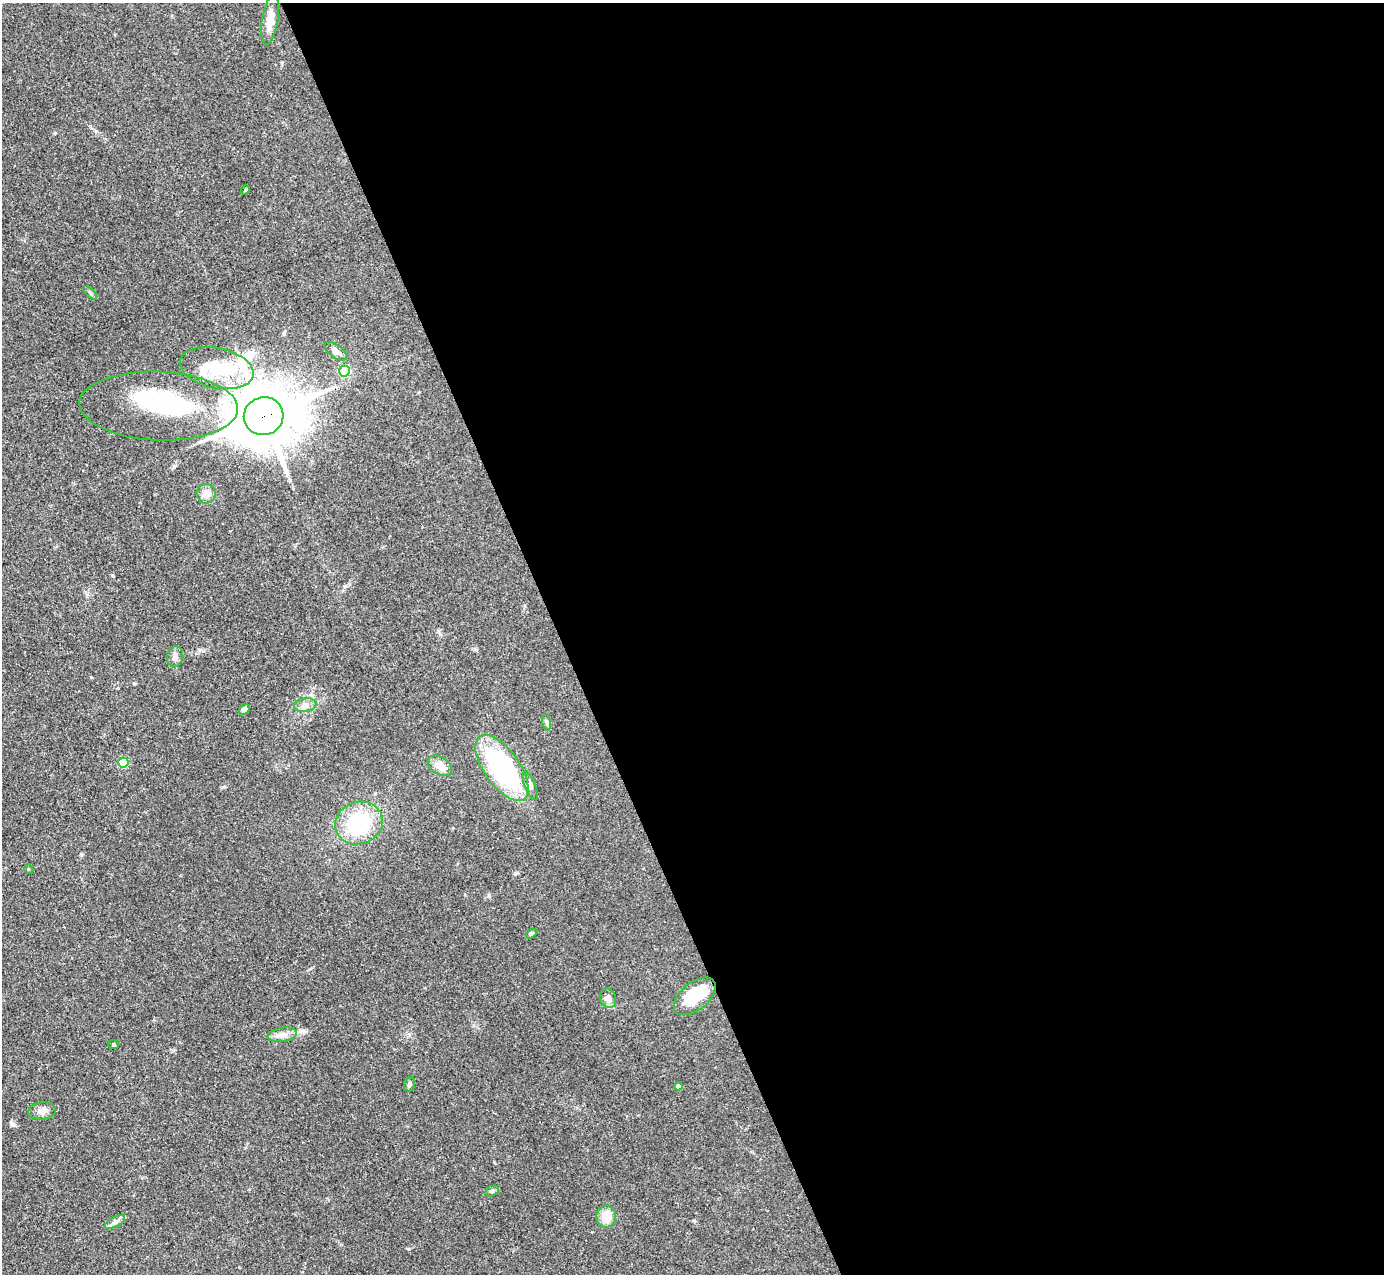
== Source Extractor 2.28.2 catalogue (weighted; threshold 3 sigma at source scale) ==
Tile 8 of 4 x 4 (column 4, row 2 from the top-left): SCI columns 4147-5528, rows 2825-4096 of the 5531 x 5521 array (HDU 1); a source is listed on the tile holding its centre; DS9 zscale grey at full resolution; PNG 1386 x 1276 px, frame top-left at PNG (2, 3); each listed source drawn as its Kron ellipse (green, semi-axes under 4 px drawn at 4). Shown black and unused: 60% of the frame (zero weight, under 3 of 4 exposures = <1% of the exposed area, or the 3 px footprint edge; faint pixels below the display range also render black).
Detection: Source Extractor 2.28.2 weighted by HDU 2 'WHT'; one run over the whole footprint, this tile lists its part. Background 0.106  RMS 0.0066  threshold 0.0298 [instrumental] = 3 sigma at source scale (4.5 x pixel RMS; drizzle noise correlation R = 1.50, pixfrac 1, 0.05/0.05 arcsec/px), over >= 5 px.
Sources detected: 33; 1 inside a brighter object's white glare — neither listed nor drawn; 2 inside a brighter listed object's ellipse — not listed separately; the other 30 listed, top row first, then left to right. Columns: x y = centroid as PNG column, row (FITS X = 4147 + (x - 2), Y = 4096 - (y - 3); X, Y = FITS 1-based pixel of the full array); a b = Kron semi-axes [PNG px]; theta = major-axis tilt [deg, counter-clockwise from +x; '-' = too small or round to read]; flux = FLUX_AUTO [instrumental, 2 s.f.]
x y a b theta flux
270 20 25 8 81 8.3
245 190 5 3 - 0.69
90 293 8 3 -45 1
336 351 13 6 -35 3.4
217 368 37 20 -12 29
345 371 5 5 - 52
159 406 79 34 -2 87
264 416 20 19 - 4800
206 494 10 9 - 5.9
175 657 11 8 81 3
305 705 11 6 8 3.3
244 709 6 4 44 1.9
547 722 8 4 -82 1.3
123 763 5 5 - 35
440 766 13 8 -34 6
502 768 38 18 -55 94
530 786 15 5 -68 2.5
359 823 24 21 22 50
28 869 5 3 - 0.52
531 934 6 4 33 1.3
695 996 24 13 39 24
608 998 10 8 -69 4.1
282 1035 15 7 10 4.2
113 1044 5 3 - 0.67
409 1084 7 5 74 1.7
678 1086 4 4 - 1.9
42 1111 14 8 7 4.2
492 1191 7 5 25 1.3
606 1217 11 10 - 11
115 1222 11 5 28 2.4
Overlapping masked pixels (flux is a lower limit): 2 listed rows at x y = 159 406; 264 416
Unlisted compact peaks at least as high as the median listed source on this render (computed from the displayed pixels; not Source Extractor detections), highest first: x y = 12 1123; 113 576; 55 133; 224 787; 282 63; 409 1249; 489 896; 91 677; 81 854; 134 683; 515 874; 475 649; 96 131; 694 1221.